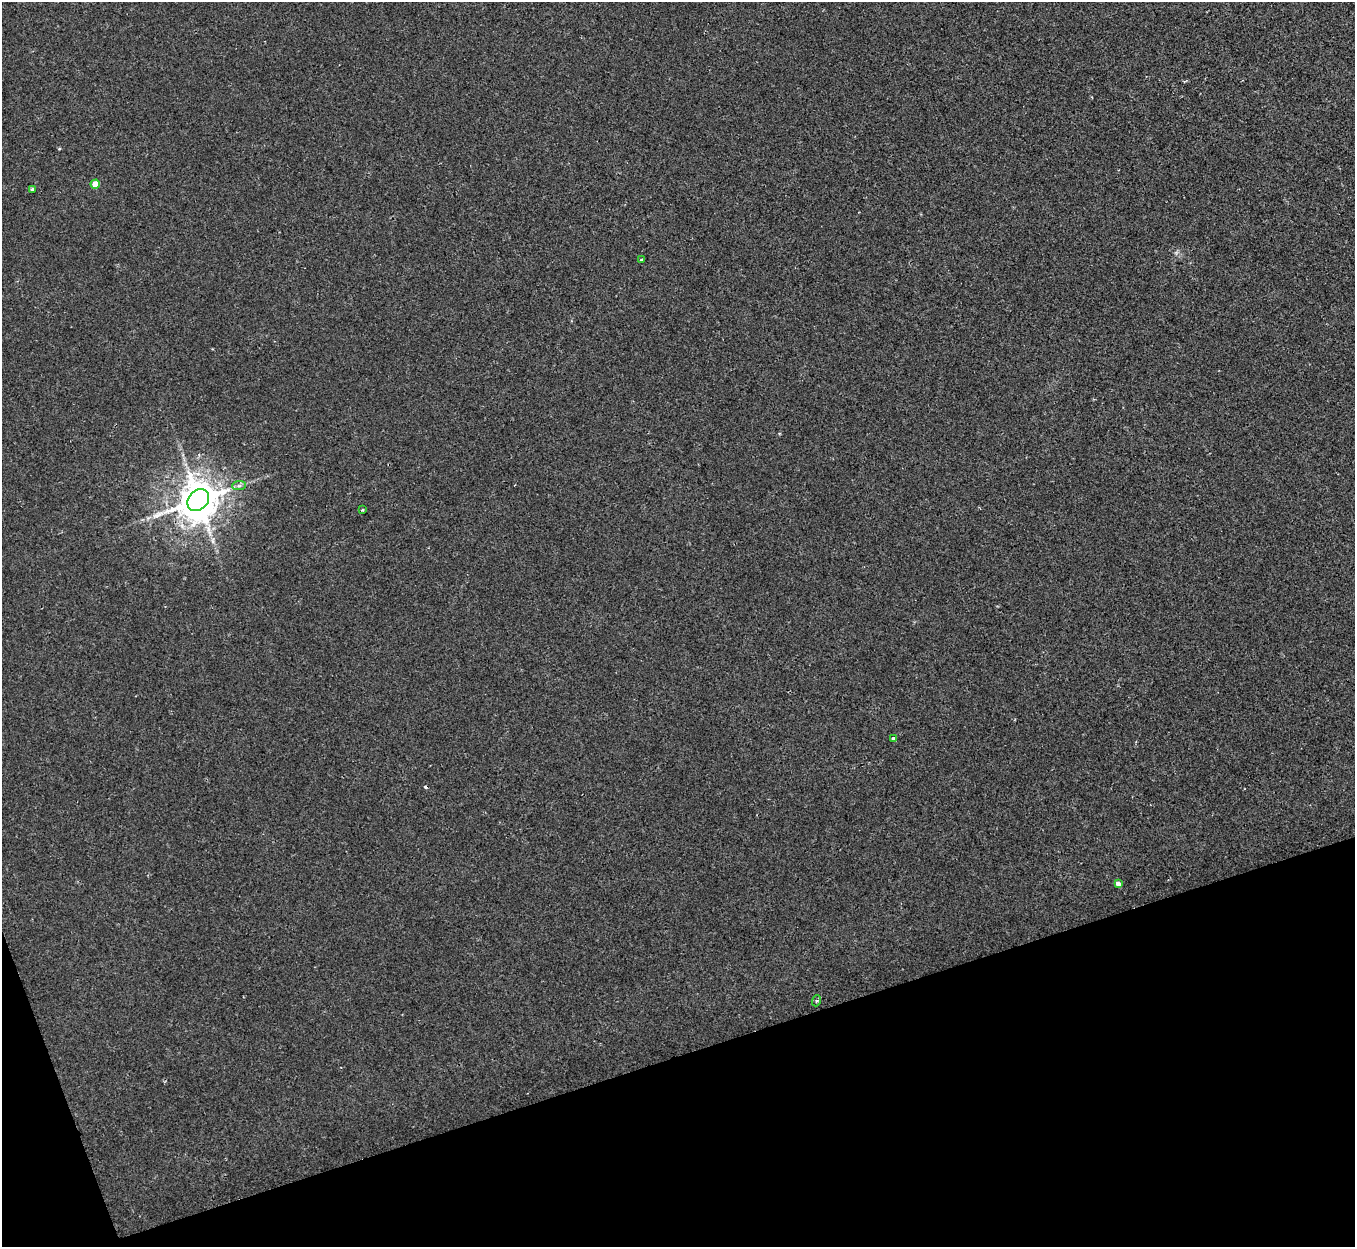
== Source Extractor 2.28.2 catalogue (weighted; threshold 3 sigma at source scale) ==
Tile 14 of 4 x 4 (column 2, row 4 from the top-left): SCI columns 1355-2707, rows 147-1391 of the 5414 x 5400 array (HDU 1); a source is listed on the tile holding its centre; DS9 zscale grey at full resolution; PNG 1357 x 1249 px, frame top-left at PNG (2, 2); each listed source drawn as its Kron ellipse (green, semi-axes under 4 px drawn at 4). Shown black and unused: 16% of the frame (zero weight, under 2 of 3 exposures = <1% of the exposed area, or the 3 px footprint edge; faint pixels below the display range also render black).
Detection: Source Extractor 2.28.2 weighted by HDU 2 'WHT'; one run over the whole footprint, this tile lists its part. Background 6.58e-04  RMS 0.0034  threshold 0.0152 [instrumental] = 3 sigma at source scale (4.5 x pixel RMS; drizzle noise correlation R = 1.50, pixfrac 1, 0.05/0.05 arcsec/px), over >= 5 px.
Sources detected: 12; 1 inside a brighter object's white glare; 1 cosmic-ray / hot-pixel residue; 1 long thin detection or spike segment (spike, bleed or trail) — neither listed nor drawn; the other 9 listed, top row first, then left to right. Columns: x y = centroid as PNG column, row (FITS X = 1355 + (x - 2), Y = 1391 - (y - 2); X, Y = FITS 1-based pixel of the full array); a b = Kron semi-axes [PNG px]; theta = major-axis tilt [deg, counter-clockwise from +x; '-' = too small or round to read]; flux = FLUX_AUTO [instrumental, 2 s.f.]
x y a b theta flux
95 184 4 4 - 5.3
32 189 3 3 - 0.6
642 259 3 3 - 1.1
239 486 7 4 1 0.79
198 500 12 9 46 1000
362 510 3 2 - 0.34
893 739 4 3 - 0.93
1118 884 4 4 - 1.5
816 1001 6 3 71 0.49
Overlapping masked pixels (flux is a lower limit): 1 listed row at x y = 198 500